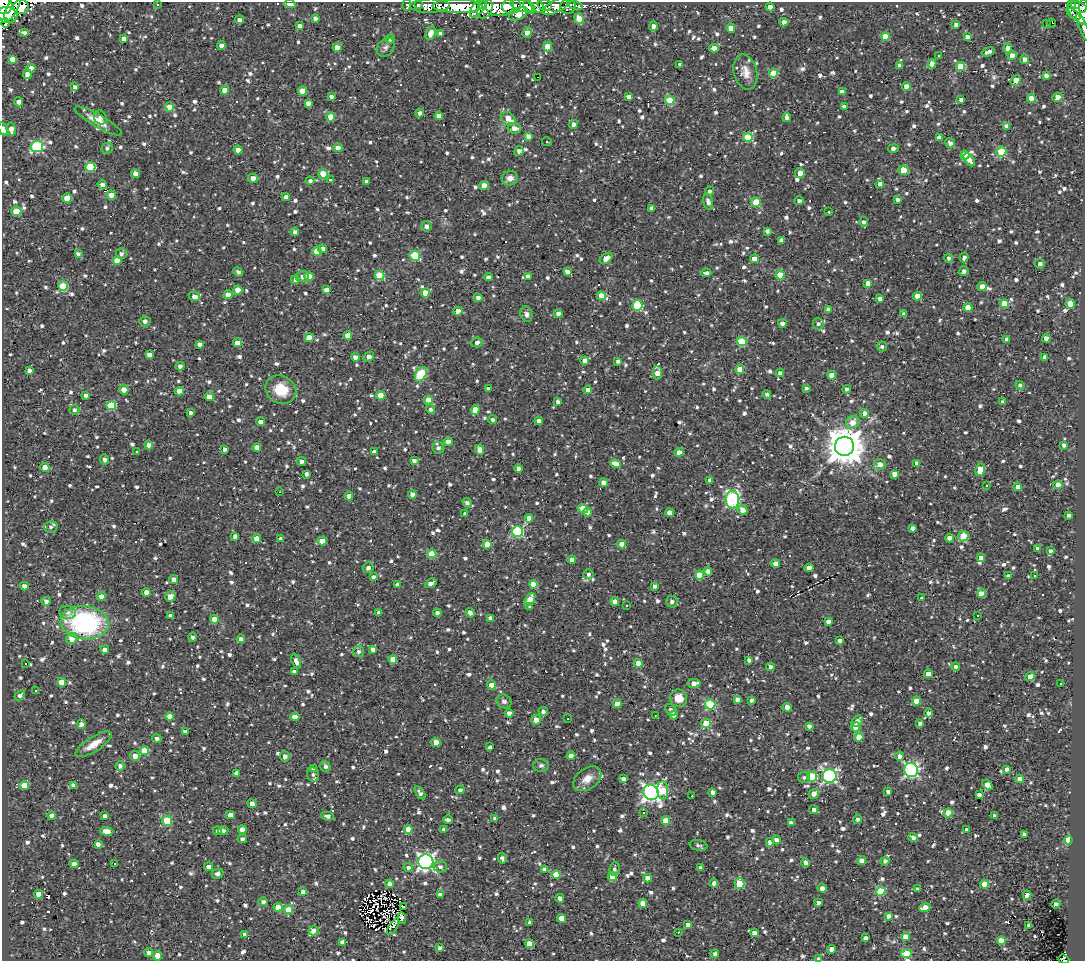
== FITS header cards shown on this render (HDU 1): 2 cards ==
NAXIS1  =                 1083
NAXIS2  =                  959

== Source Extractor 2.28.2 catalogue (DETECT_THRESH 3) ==
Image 1083 x 959 px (HDU 1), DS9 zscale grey, 1 PNG px = 1 image px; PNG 1087 x 963 px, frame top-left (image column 1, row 959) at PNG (2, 2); each listed source drawn as its Kron ellipse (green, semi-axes under 4 px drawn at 4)
Background 0.607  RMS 0.22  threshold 0.656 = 3 sigma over >= 5 px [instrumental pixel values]
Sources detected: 1430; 2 with non-positive FLUX_AUTO (blend fragments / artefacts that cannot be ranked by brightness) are neither listed nor drawn; of the other 1428, the 500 brightest by FLUX_AUTO listed and drawn (928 fainter detections omitted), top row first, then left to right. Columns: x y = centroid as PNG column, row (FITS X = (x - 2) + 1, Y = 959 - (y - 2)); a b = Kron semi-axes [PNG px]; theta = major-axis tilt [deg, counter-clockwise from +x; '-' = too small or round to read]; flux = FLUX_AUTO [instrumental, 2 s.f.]
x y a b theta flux
290 4 6 4 -13 85
418 4 3 3 - 270
482 4 3 3 - 150
3 5 9 9 - 1400
157 5 3 2 - 51
407 5 6 3 85 52
522 5 12 6 -11 1000
537 5 9 5 -53 690
544 5 7 5 -15 300
557 5 16 6 27 380
575 5 8 3 -20 95
1071 5 3 2 - 82
1075 5 5 4 - 230
13 6 16 5 65 1300
430 6 20 7 1 330
457 6 25 7 -1 4000
499 6 14 10 2 1700
511 6 9 7 13 870
568 6 8 7 - 160
1083 6 7 3 82 180
21 7 8 7 - 3600
529 7 7 4 -50 640
770 7 4 4 - 160
478 8 11 5 53 500
485 8 10 7 67 360
1081 13 16 9 -39 680
518 14 10 6 28 310
1074 14 8 3 -38 110
7 15 10 8 -12 3000
315 18 4 4 - 56
579 18 5 4 - 360
239 20 4 4 - 60
784 22 4 4 - 110
5 23 4 3 - 200
1052 23 4 2 - 48
956 24 4 3 - 48
1046 24 3 3 - 68
299 26 4 4 - 85
653 26 4 4 - 110
1083 27 15 3 -69 69
731 28 4 4 - 200
25 32 4 3 - 44
527 32 5 4 - 170
431 33 7 4 66 140
440 33 4 4 - 54
885 36 4 4 - 220
967 37 4 4 - 73
124 39 4 4 - 88
390 39 4 4 - 58
221 45 4 4 - 100
337 47 4 4 - 170
386 47 10 7 51 56
548 47 5 4 - 270
714 48 4 4 - 170
1008 48 4 4 - 160
988 52 7 3 18 67
939 56 3 3 - 120
1012 56 4 4 - 150
12 59 4 4 - 140
1025 59 5 4 - 71
932 64 4 4 - 150
680 65 4 4 - 61
900 66 4 4 - 97
961 66 5 4 - 450
31 68 4 4 - 110
745 72 18 11 -74 160
773 73 5 4 - 420
27 74 5 4 - 120
1046 75 4 4 - 61
537 77 3 2 - 370
1016 80 6 4 51 190
75 87 4 4 - 53
906 87 4 4 - 160
225 90 4 4 - 160
302 91 4 4 - 240
842 92 4 4 - 110
331 96 4 3 - 59
629 97 4 4 - 65
1057 97 5 4 - 140
1031 98 4 4 - 230
961 99 4 3 - 51
670 100 5 4 - 470
19 102 4 4 - 78
308 103 4 4 - 84
169 107 4 4 - 160
844 107 4 4 - 75
420 113 4 4 - 88
439 116 4 4 - 140
100 117 7 6 - 66
331 117 4 4 - 240
787 117 5 4 - 58
508 119 8 6 -37 250
98 121 27 6 -30 190
573 124 4 4 - 97
1006 126 4 3 - 87
514 128 6 5 - 99
3 129 7 4 -67 90
11 129 7 4 -82 110
528 136 4 4 - 91
748 137 5 4 - 680
939 138 4 4 - 120
547 142 5 3 - 84
950 143 5 4 - 75
37 147 6 5 - 1600
107 148 6 5 - 44
338 148 4 4 - 170
893 148 5 4 - 69
238 150 4 4 - 120
519 151 5 5 - 54
1001 152 5 5 - 820
965 155 4 4 - 350
969 160 7 4 -56 120
90 167 5 5 - 750
903 170 5 4 - 340
800 173 5 4 - 120
135 174 4 4 - 160
323 174 5 4 - 440
253 178 5 4 - 86
510 178 8 7 - 95
330 180 3 3 - 150
310 181 4 4 - 49
367 181 4 3 - 68
880 184 4 4 - 150
102 185 5 4 - 93
484 186 4 4 - 200
709 191 4 4 - 46
111 195 4 4 - 160
286 197 4 4 - 110
67 198 4 4 - 330
897 200 4 3 - 50
799 201 4 4 - 51
708 202 8 4 -74 81
756 202 5 4 - 470
652 208 4 3 - 77
16 211 5 4 - 410
829 212 3 2 - 120
864 222 5 4 - 47
426 226 5 5 - 63
767 231 4 4 - 55
295 232 4 4 - 62
782 241 4 4 - 89
322 249 4 4 - 110
317 251 4 4 - 250
78 253 4 3 - 47
121 254 5 5 - 54
415 256 5 5 - 900
964 257 5 3 - 50
606 258 7 4 35 140
948 258 4 4 - 45
754 259 4 4 - 210
117 260 4 4 - 210
1040 264 5 5 - 52
567 271 4 3 - 97
964 271 5 4 - 51
238 272 5 4 - 48
706 273 5 4 - 56
380 275 5 4 - 560
780 275 4 4 - 400
309 276 4 4 - 260
528 276 4 4 - 93
302 277 7 5 11 50
488 277 4 4 - 49
295 280 4 4 - 56
868 283 4 4 - 160
63 286 5 5 - 620
982 287 4 4 - 150
238 290 4 4 - 230
326 290 4 4 - 90
425 293 4 4 - 230
228 295 4 4 - 160
601 296 4 4 - 290
918 296 4 4 - 190
194 297 6 4 -21 110
478 298 4 4 - 52
880 298 4 3 - 76
1004 304 4 4 - 320
1070 304 4 4 - 280
637 305 5 5 - 1100
968 308 4 4 - 200
829 310 4 4 - 71
458 311 5 4 - 120
558 313 4 4 - 82
526 314 8 6 -78 57
904 314 4 4 - 54
145 321 5 5 - 64
782 323 4 4 - 65
818 324 6 5 - 46
348 335 4 4 - 180
309 338 5 4 - 190
1046 338 4 4 - 100
1007 339 4 4 - 94
477 342 5 4 - 58
742 342 5 4 - 650
237 343 4 4 - 170
199 344 4 4 - 79
882 347 5 5 - 47
149 354 4 4 - 89
355 357 4 3 - 110
368 357 6 4 44 140
1045 357 4 4 - 110
585 361 4 4 - 140
618 361 4 4 - 58
180 366 4 4 - 62
29 370 4 4 - 67
740 370 4 4 - 210
657 373 6 4 -85 200
780 373 4 4 - 57
421 374 8 5 57 970
832 375 4 4 - 210
1020 385 4 4 - 44
806 388 3 3 - 44
488 389 4 3 - 48
846 389 4 4 - 44
124 390 5 4 - 120
281 390 16 13 -31 380
588 390 4 4 - 180
179 391 4 4 - 170
767 394 5 3 - 45
86 395 4 3 - 66
381 395 4 4 - 260
209 397 4 4 - 140
428 400 4 4 - 260
558 402 4 4 - 63
1002 402 4 4 - 46
111 405 5 5 - 650
431 409 5 4 - 51
75 410 5 5 - 44
475 410 5 4 - 180
191 413 4 3 - 45
864 413 4 4 - 110
493 420 4 4 - 47
539 421 4 4 - 100
261 422 4 4 - 96
852 422 7 6 - 160
448 442 4 4 - 180
149 445 4 4 - 110
1064 445 4 3 - 54
844 446 9 9 - 42000
257 448 4 4 - 140
438 448 6 5 - 59
224 449 4 3 - 52
480 450 5 4 - 130
136 451 3 3 - 73
374 452 4 4 - 92
679 452 4 4 - 130
104 459 5 4 - 46
301 461 5 4 - 64
414 461 4 3 - 48
917 463 4 4 - 80
616 464 5 4 - 170
880 464 6 5 - 120
45 467 4 4 - 190
518 469 4 4 - 56
980 470 6 4 80 300
306 474 4 3 - 46
894 474 4 4 - 120
710 480 4 4 - 58
604 483 4 4 - 130
1058 485 4 4 - 200
987 486 3 3 - 93
1018 487 4 4 - 130
279 492 3 2 - 92
412 494 4 4 - 110
349 496 4 4 - 110
732 499 9 7 -90 2500
467 503 5 4 - 51
583 509 5 4 - 330
742 510 5 4 - 130
587 512 4 4 - 99
670 513 4 4 - 170
465 514 4 3 - 56
1069 515 4 4 - 56
529 518 4 4 - 110
51 527 7 5 14 49
913 528 4 4 - 58
518 531 5 5 - 1500
235 536 4 4 - 62
963 536 5 5 - 440
950 538 4 4 - 140
257 539 4 4 - 260
281 539 4 4 - 97
322 541 4 4 - 230
487 544 4 4 - 270
622 544 4 4 - 140
1037 549 4 3 - 54
1050 551 4 3 - 44
432 554 4 4 - 430
981 558 4 4 - 96
572 560 4 4 - 210
776 564 4 4 - 130
368 568 6 5 - 59
809 568 4 4 - 120
708 571 4 4 - 92
588 574 5 5 - 47
699 575 4 4 - 270
1008 576 4 3 - 62
1034 576 3 2 - 60
373 577 4 4 - 49
174 579 4 4 - 92
431 583 6 3 30 110
533 584 4 4 - 230
397 585 4 4 - 57
24 586 4 4 - 87
654 586 4 4 - 53
146 592 4 4 - 110
981 593 4 4 - 190
101 596 4 4 - 100
170 596 5 5 - 120
921 598 3 3 - 350
530 600 7 4 53 200
46 601 4 4 - 71
615 602 4 4 - 110
672 602 6 5 - 59
627 605 3 3 - 57
530 606 4 4 - 48
68 612 8 6 -7 63
379 613 4 4 - 82
437 613 4 4 - 59
470 613 5 4 - 81
978 615 3 3 - 120
171 616 4 4 - 110
491 618 4 4 - 85
214 619 4 4 - 180
828 622 4 4 - 79
85 623 24 16 -5 2000
193 637 4 4 - 47
72 638 6 5 - 210
241 639 4 4 - 64
839 641 4 3 - 56
373 649 4 4 - 67
105 650 4 4 - 86
358 652 5 5 - 49
393 659 4 4 - 170
749 660 4 4 - 53
296 661 8 4 -69 83
638 663 4 4 - 210
26 664 3 3 - 98
770 667 4 4 - 62
956 667 4 4 - 46
294 672 4 3 - 66
928 674 4 4 - 130
1030 676 4 4 - 200
62 682 4 4 - 210
694 683 6 4 9 120
1061 683 3 3 - 52
491 685 4 4 - 190
36 691 3 3 - 140
20 695 6 4 39 60
679 698 9 8 - 210
737 699 4 4 - 70
752 700 4 3 - 44
504 701 8 6 -27 59
916 701 4 4 - 200
617 704 4 4 - 180
710 704 5 5 - 950
787 707 4 4 - 220
671 710 6 5 - 43
543 711 5 4 - 54
509 713 4 4 - 98
929 713 4 4 - 64
655 715 3 2 - 49
673 715 4 4 - 91
169 716 4 4 - 190
295 717 4 4 - 140
568 719 3 2 - 44
536 720 5 5 - 130
857 721 6 4 43 85
920 723 4 4 - 51
81 724 5 4 - 110
706 724 5 4 - 530
809 726 4 4 - 57
855 727 5 4 - 230
185 732 4 3 - 58
859 737 4 4 - 210
157 739 5 4 - 53
436 742 4 4 - 190
94 744 21 7 32 220
490 747 4 3 - 45
145 751 4 4 - 400
135 756 5 4 - 140
285 756 5 5 - 79
571 756 4 4 - 150
900 756 5 4 - 65
541 765 8 6 -1 48
120 766 4 4 - 59
325 766 6 5 - 51
314 769 4 4 - 54
1007 769 4 4 - 58
911 770 7 6 - 3200
237 773 4 4 - 90
313 774 7 6 - 52
812 776 5 5 - 620
829 776 7 6 - 2900
804 777 6 5 - 44
587 779 16 10 36 180
623 779 4 4 - 60
1020 779 4 4 - 220
24 785 4 4 - 230
73 785 4 4 - 69
987 785 6 4 -39 110
460 790 5 4 - 45
663 790 9 5 -87 490
651 792 8 7 - 5300
712 792 4 4 - 64
888 792 3 3 - 52
420 793 7 4 -56 49
814 794 5 4 - 96
979 795 4 3 - 56
692 796 2 2 - 48
252 804 5 4 - 140
814 810 4 4 - 70
644 813 3 3 - 530
948 813 4 4 - 260
230 815 4 4 - 130
51 816 4 4 - 180
105 816 4 4 - 58
328 816 6 4 -9 62
995 816 4 4 - 72
495 819 4 3 - 62
857 819 4 4 - 47
448 820 4 4 - 52
167 821 5 5 - 710
666 821 4 4 - 260
791 823 4 4 - 73
408 829 4 4 - 270
223 830 5 4 - 52
242 830 4 4 - 140
444 830 4 4 - 49
967 830 3 3 - 44
106 831 7 4 -3 140
218 831 4 4 - 51
1024 834 4 3 - 59
913 838 5 4 - 59
242 839 4 4 - 52
776 840 4 4 - 66
1068 840 4 4 - 660
770 842 4 4 - 97
98 844 4 3 - 72
698 845 9 5 -9 46
502 858 5 4 - 47
862 861 4 4 - 170
885 861 4 4 - 56
426 862 7 7 - 5100
114 863 3 3 - 350
805 863 4 4 - 97
74 864 4 4 - 66
209 867 4 4 - 110
440 867 7 6 - 58
701 867 4 3 - 45
408 868 5 4 - 49
544 869 4 4 - 68
614 869 7 5 86 44
218 874 6 5 - 58
556 874 4 4 - 270
612 877 4 4 - 470
647 878 4 4 - 140
714 883 4 4 - 70
389 884 4 4 - 100
739 884 5 5 - 690
985 884 4 4 - 250
822 888 4 4 - 95
917 889 4 3 - 58
303 891 4 3 - 57
881 891 5 4 - 780
39 894 4 4 - 210
440 895 4 3 - 55
1027 895 4 4 - 110
560 898 4 4 - 81
263 902 5 4 - 54
818 902 4 3 - 49
643 903 4 4 - 160
1056 904 4 4 - 57
278 907 4 4 - 210
404 907 3 3 - 250
925 908 6 4 11 230
288 910 4 4 - 260
888 916 4 3 - 56
402 918 6 4 -86 67
562 918 4 4 - 230
530 923 4 3 - 54
688 925 4 4 - 72
1029 925 4 3 - 43
393 927 9 3 58 65
313 931 5 4 - 92
678 932 3 2 - 97
754 933 4 4 - 88
245 934 4 3 - 80
906 937 4 4 - 230
865 938 4 4 - 54
1001 940 4 4 - 200
342 942 4 4 - 91
529 944 4 4 - 240
440 948 4 4 - 44
832 949 4 4 - 130
149 953 4 4 - 68
906 953 5 4 - 410
715 954 4 4 - 57
158 956 5 4 - 260
818 959 4 4 - 49
1064 959 6 3 -19 59
At the frame edge (FLAGS 8, measured only in part): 10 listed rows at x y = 290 4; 3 5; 1083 6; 21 7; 1081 13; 7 15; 1083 27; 3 129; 818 959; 1064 959
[928 fainter detections neither listed nor drawn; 2 non-positive-flux detections neither listed nor drawn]